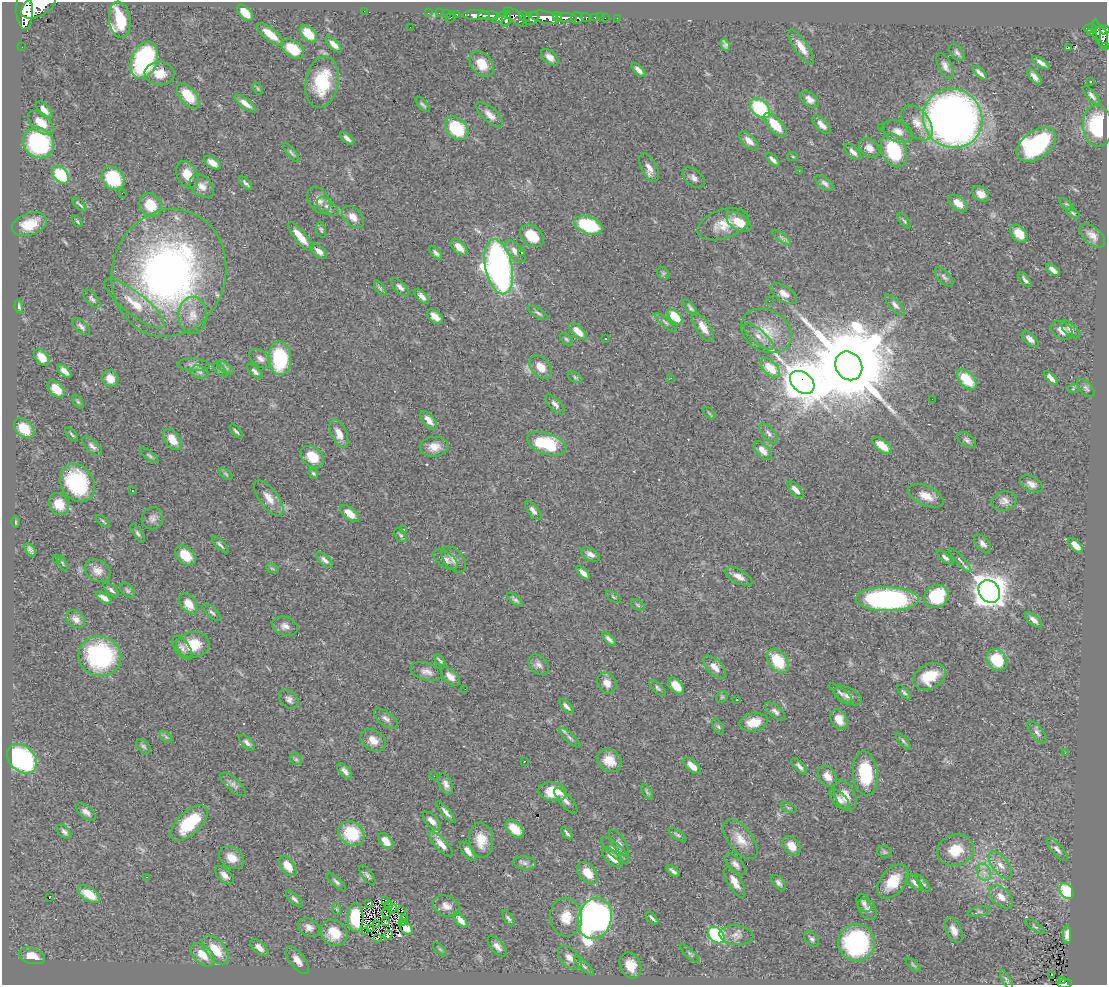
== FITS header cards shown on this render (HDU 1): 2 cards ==
NAXIS1  =                 1105
NAXIS2  =                  983

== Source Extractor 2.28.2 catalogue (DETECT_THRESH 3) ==
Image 1105 x 983 px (HDU 1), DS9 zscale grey, 1 PNG px = 1 image px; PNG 1109 x 987 px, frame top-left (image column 1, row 983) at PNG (2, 2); each listed source drawn as its Kron ellipse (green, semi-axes under 4 px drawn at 4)
Background 0.808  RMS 0.027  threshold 0.0811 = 3 sigma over >= 5 px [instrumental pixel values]
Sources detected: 388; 2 with non-positive FLUX_AUTO (blend fragments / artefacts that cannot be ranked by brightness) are neither listed nor drawn; the other 386 listed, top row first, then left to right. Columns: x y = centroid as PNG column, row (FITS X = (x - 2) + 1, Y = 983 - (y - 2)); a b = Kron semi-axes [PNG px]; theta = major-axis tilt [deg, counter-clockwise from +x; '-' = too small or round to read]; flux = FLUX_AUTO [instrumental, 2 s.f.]
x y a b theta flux
38 6 19 10 29 5300
25 10 20 8 -88 5600
364 11 2 2 - 11
245 13 10 6 -45 26
428 13 2 2 - 9.4
439 13 2 2 - 11
446 14 2 2 - 14
457 14 3 3 - 42
476 15 13 5 0 1400
489 16 11 3 1 1600
451 17 6 3 63 77
500 17 8 4 31 440
515 17 13 6 -37 740
524 17 6 4 -43 280
545 17 14 6 -12 2900
558 17 5 3 - 590
600 17 2 2 - 17
531 18 8 6 32 1000
566 18 10 4 -3 1200
577 18 6 5 - 270
586 18 5 3 - 190
595 18 4 3 - 51
605 18 2 2 - 8.4
617 18 2 2 - 8.4
506 19 8 4 74 630
120 20 18 10 -82 74
410 27 2 2 - 1.5
1090 28 6 3 -2 130
1105 30 5 4 - 280
1097 31 11 4 -81 300
1091 33 2 2 - 6.8
270 34 16 6 -38 26
308 34 10 6 -45 39
1102 36 12 6 -77 650
334 44 10 4 -44 12
725 45 6 4 -64 5
22 47 2 2 - 7.2
801 47 20 6 -56 20
1106 47 3 3 - 28
1068 48 3 3 - 18
293 49 12 8 -35 50
957 53 9 6 -51 5.5
550 57 10 6 -39 11
144 60 19 13 69 280
1041 63 10 4 -33 7.9
482 64 14 10 -51 32
945 66 14 6 -64 9.1
638 70 9 4 -46 10
980 73 9 3 -43 7.1
160 74 15 11 -8 27
1034 77 10 4 -48 9.6
1091 81 3 2 - 1.7
322 82 26 16 79 91
258 89 7 4 -59 2.3
188 96 15 8 -51 50
1092 96 12 4 -50 6.4
810 99 10 6 -39 10
245 103 13 5 -37 13
423 105 9 3 -46 3.7
760 108 12 7 -43 150
44 110 10 5 -49 15
490 115 16 7 -42 14
953 118 30 29 - 1400
41 123 15 8 -42 35
917 123 20 12 -52 26
775 125 15 6 -48 48
822 125 12 5 -45 14
1098 126 21 15 -85 120
457 128 13 9 -46 100
881 128 3 2 - 1.8
898 131 16 10 -23 16
347 138 8 3 -41 6.4
749 141 12 6 -45 14
39 143 16 14 -43 240
1036 145 22 13 36 260
869 148 11 8 -44 13
894 150 18 12 -67 110
853 152 10 5 -43 8.7
291 153 12 4 -49 3.8
793 157 5 3 - 1.7
773 160 8 3 -45 7.3
212 163 9 5 -32 13
649 168 15 7 -63 14
799 171 3 2 - 4
61 175 10 7 -51 90
187 175 14 10 -62 23
113 178 13 10 -51 93
694 178 13 8 -40 8.9
245 183 8 3 -45 4.1
825 183 11 5 -39 6
202 186 14 9 -42 13
122 193 2 2 - 24
981 194 9 6 -36 14
319 200 14 10 -57 13
958 203 11 6 -40 19
79 204 9 2 -43 3.2
1066 204 9 3 -40 2.9
150 205 12 10 -59 44
327 207 12 6 -38 8.6
1073 213 8 4 -36 3.1
353 217 13 8 -46 14
77 221 6 3 -50 2.3
904 221 9 3 -50 2.8
739 222 14 8 -33 33
29 224 18 11 19 35
723 224 27 14 18 35
588 225 15 8 -20 120
321 230 8 4 -78 3.3
1019 234 10 7 -49 26
300 236 18 5 -50 31
532 236 13 9 -41 39
1092 236 15 8 -41 14
782 237 11 3 -35 3.8
459 247 10 5 -44 18
319 251 10 5 -42 9.5
515 251 13 7 -49 12
521 252 3 2 - 1.7
436 253 8 4 -45 4.8
499 267 28 13 -78 910
1053 270 8 4 -40 9.6
169 273 64 56 73 860
663 273 7 5 -45 4.3
944 277 12 5 -46 5.7
1025 280 9 3 -50 5
400 287 12 5 -45 7.4
380 288 9 4 -54 3.5
784 294 15 7 -33 15
422 296 9 5 -44 9.3
92 299 11 5 -47 5.3
769 301 2 2 - 2.4
135 304 37 11 -38 43
895 305 13 5 -47 7.2
19 307 7 4 -81 4.5
690 308 9 4 -51 4.6
538 313 11 4 -32 4.6
193 315 18 14 88 28
435 317 9 5 -40 15
675 317 9 5 -47 59
665 322 13 4 -41 4.8
81 326 11 5 -43 5.9
703 327 16 7 -56 19
1070 329 12 5 -42 8.2
1062 330 12 8 -36 15
578 331 11 5 -45 23
767 331 27 20 -29 48
759 336 19 6 -41 13
566 339 7 4 -48 3.1
606 339 3 2 - 1.3
1030 339 10 5 -41 9.8
42 357 9 6 -49 21
280 358 17 11 -87 140
260 359 12 8 -36 9.1
193 365 16 6 -3 9.2
849 366 15 13 -58 34000
541 367 13 9 -49 23
226 368 10 4 -36 5
770 368 12 7 -45 43
220 370 9 4 -42 2.9
64 371 8 4 -43 9.5
200 372 9 6 -17 6.1
255 372 9 4 -44 5.1
575 377 8 5 -31 3.3
671 378 2 2 - 4.2
1051 378 9 4 -45 10
110 379 9 7 -55 16
967 380 13 7 -47 55
802 382 13 10 -40 7300
1086 388 11 6 -48 5.6
56 389 10 6 -46 26
1073 389 6 3 20 2.2
932 399 2 2 - 3.6
78 402 7 4 -54 2.8
555 404 12 5 -48 8.2
709 413 7 3 -45 2.2
429 420 11 5 -52 13
24 429 12 8 -43 35
236 431 8 3 -48 3.2
769 433 12 6 -49 6.7
72 434 8 3 -48 2.6
339 434 15 7 -66 17
172 440 12 7 -54 23
967 440 10 6 -35 6.2
547 444 20 10 -19 100
92 446 12 6 -44 7.7
882 446 11 5 -38 28
434 447 14 10 3 18
763 450 11 6 -48 15
150 456 11 4 -38 3.5
312 457 13 9 -39 40
313 473 5 3 - 2.8
226 474 8 4 -36 2.9
77 483 20 16 -57 160
1031 484 12 7 -27 11
796 490 10 5 -46 12
132 491 3 2 - 2.6
926 496 19 9 -25 25
269 498 21 9 -53 22
1004 501 12 9 12 11
59 504 11 9 -57 27
533 511 11 5 -50 8.1
350 514 11 6 -40 21
152 518 11 10 - 9.8
103 521 8 3 -40 2.5
16 522 6 4 -90 1.8
404 530 3 3 - 4.1
138 533 11 4 -57 4.3
401 535 8 5 -50 3.4
983 544 11 6 -50 7.8
220 545 11 3 -46 4.7
1076 545 9 5 -45 18
30 550 7 4 -53 5.8
590 554 10 6 -30 8.8
186 555 11 8 -42 36
57 558 3 2 - 3
945 558 10 4 -38 5.8
454 559 15 9 -49 13
325 560 10 5 -41 6.8
446 560 14 7 -35 10
960 560 16 4 -47 6.2
62 563 8 4 -62 2.8
272 568 6 4 -20 2.4
98 571 13 10 -29 14
583 573 8 4 -44 14
739 577 15 7 -28 13
111 590 10 4 -43 4.9
127 590 9 5 -48 4
989 591 12 10 -52 2600
936 596 12 11 - 97
613 597 8 3 -34 2.5
104 598 9 4 -33 8
515 599 9 4 -38 4.7
887 599 31 12 -1 470
189 604 12 7 -52 25
638 605 7 5 -37 2.9
212 612 12 5 -42 4.9
76 619 10 8 -39 9.9
1034 620 10 5 -41 9.1
285 626 13 9 -21 11
609 639 9 4 -45 6.6
193 645 17 13 5 45
182 648 13 7 -52 8.4
100 656 21 19 -14 220
440 660 7 3 -45 3.2
997 660 11 9 -49 65
778 661 14 9 -52 65
539 665 12 8 -46 8.5
715 667 14 7 -46 16
427 671 17 8 -15 12
450 677 11 6 -43 13
929 677 17 12 29 48
607 683 11 8 -55 15
676 686 10 6 -49 28
658 688 10 4 -43 4.2
465 689 2 2 - 1.6
904 692 9 4 -47 3.7
841 693 14 5 -39 5.9
848 696 15 8 -25 12
722 697 6 5 - 3.1
289 699 11 7 -43 8
737 700 3 2 - 2.3
566 706 9 4 -45 7.1
775 711 12 5 -39 6.5
386 719 14 7 -36 8.2
839 720 11 8 -63 20
754 722 14 9 11 28
718 727 9 5 -62 3.3
1037 732 13 6 -51 6.8
166 737 7 4 -45 3.3
570 738 13 4 -42 5.5
373 740 14 10 -35 19
903 741 10 4 -51 3.4
247 743 10 5 -44 6.9
144 746 8 5 -40 4.2
1065 753 3 2 - 4.4
22 759 17 12 -43 270
296 759 6 5 - 3.8
525 761 3 2 - 5.4
609 761 13 10 -31 27
692 766 11 5 -43 19
799 766 10 4 -47 5.7
345 771 9 5 -48 7.5
865 773 22 12 -85 90
434 776 2 2 - 3
827 776 11 8 -54 15
233 784 16 6 -42 7.7
446 784 11 6 -67 8.9
553 792 14 9 -8 48
647 792 8 4 -55 3.2
845 796 16 10 -64 26
839 799 12 6 -46 9.5
566 801 16 6 -48 9.4
788 808 8 3 -21 2.3
86 812 11 6 -41 9.1
446 812 14 4 -50 7.7
432 821 11 5 -45 9.9
189 823 23 11 43 86
515 829 11 6 -43 32
64 832 9 5 -42 5.6
351 833 14 11 -36 77
567 833 7 3 -50 4.3
677 835 10 4 -34 3.6
740 839 23 12 -52 28
481 840 17 12 -84 33
386 841 9 5 -49 18
619 843 15 6 -57 7.5
441 844 16 6 -47 20
791 846 11 7 -53 19
1057 849 14 5 -48 7.7
615 850 18 6 -43 14
955 850 19 15 17 43
468 851 11 5 -54 11
884 852 8 5 -21 3.7
232 858 13 10 -35 22
612 858 13 6 -44 21
525 863 11 6 -7 7.2
735 864 13 6 -48 8.2
1000 865 16 8 -52 16
288 866 11 6 -54 23
673 871 8 3 -38 4.9
984 872 9 6 -68 9.8
588 873 13 8 -49 32
224 875 11 6 -44 10
367 875 11 5 -53 5.3
146 877 3 2 - 2.5
336 882 12 4 -42 5.2
735 882 17 7 -60 17
893 882 20 12 51 48
914 882 11 5 -45 5.8
779 883 9 5 -51 5.9
923 883 10 3 -50 3.4
1066 891 9 6 -57 93
89 894 13 6 -33 39
1001 897 14 8 -44 17
49 898 3 2 - 23
294 899 10 5 -45 5.9
385 900 2 2 - 0.37
369 903 3 2 - 1.7
864 903 10 6 -58 6.3
389 905 4 2 - 1.5
446 906 14 10 -23 14
336 909 6 4 -71 2.4
392 909 5 2 - 1.1
867 909 12 8 -52 8.6
402 911 3 2 - 1.5
979 912 12 5 13 5
386 913 4 2 - 2.2
566 917 19 16 -83 39
355 918 14 8 -88 54
508 918 9 4 -54 4.2
595 918 21 16 73 970
652 918 7 2 -45 4
404 919 3 2 - 1.5
460 920 9 4 -51 15
385 922 3 2 - 1.7
402 923 3 2 - 0.92
376 925 2 2 - 1
309 927 11 8 -30 11
1035 927 11 4 -33 3.6
406 928 7 5 -43 10
371 929 4 2 - 1.4
954 930 13 7 -66 14
365 932 3 2 - 2.5
334 933 14 12 -39 41
388 935 5 3 - 1.3
716 935 9 7 -44 160
736 935 17 10 -4 13
1067 935 9 4 -89 10
377 938 3 2 - 2.3
812 939 9 6 -47 5
856 943 18 18 - 270
497 946 12 6 -46 9.4
259 948 11 6 -41 11
440 949 8 3 -45 2.7
216 950 17 9 -48 42
690 954 12 4 -44 3.8
203 955 14 8 -43 29
32 956 13 8 -16 24
570 958 14 8 -44 15
297 960 16 7 -54 16
630 965 13 10 -65 31
913 965 9 3 -42 2.7
584 966 13 4 -42 4.5
1051 975 3 2 - 2.4
1006 980 11 4 -59 3.9
1063 981 3 2 - 7.6
1065 983 7 3 4 68
At the frame edge (FLAGS 8, measured only in part): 5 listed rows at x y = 38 6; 25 10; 1105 30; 1106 47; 1065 983
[2 non-positive-flux detections neither listed nor drawn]